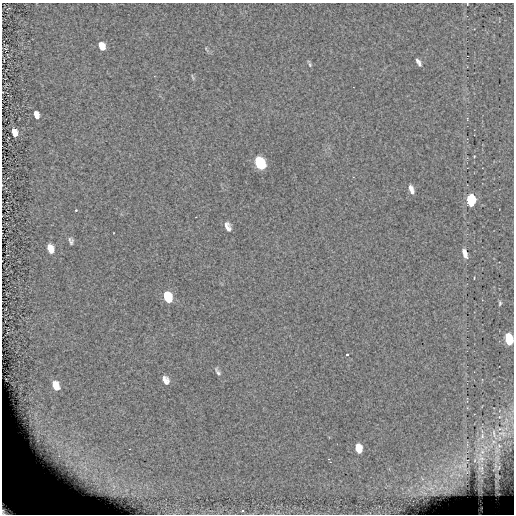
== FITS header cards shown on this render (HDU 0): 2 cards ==
NAXIS1  =                  512 / length of data axis 1
NAXIS2  =                  512 / length of data axis 2

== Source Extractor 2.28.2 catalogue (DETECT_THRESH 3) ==
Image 512 x 512 px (HDU 0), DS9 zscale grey, 1 PNG px = 1 image px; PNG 516 x 516 px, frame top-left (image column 1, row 512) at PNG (2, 3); no overlay
Background -0.0874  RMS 7.9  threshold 23.8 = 3 sigma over >= 5 px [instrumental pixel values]
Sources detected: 40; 1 with non-positive FLUX_AUTO (blend fragments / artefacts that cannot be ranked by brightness) is not listed; the other 39 listed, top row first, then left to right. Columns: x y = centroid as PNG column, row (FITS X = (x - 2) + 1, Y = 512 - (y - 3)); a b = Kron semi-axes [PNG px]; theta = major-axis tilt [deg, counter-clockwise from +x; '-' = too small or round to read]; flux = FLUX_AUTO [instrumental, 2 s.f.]
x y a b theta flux
467 4 3 2 - 320
102 46 7 5 -67 8000
206 49 10 3 -67 700
419 62 8 4 -59 2200
309 64 9 3 -66 930
193 77 9 3 -66 700
36 115 7 4 -71 3400
14 132 7 5 -71 4600
474 156 2 2 - 360
260 163 10 7 -64 30000
411 189 10 5 -70 3500
471 200 10 7 -85 21000
76 210 2 2 - 400
228 227 12 7 -68 3200
71 241 8 4 -75 1400
50 249 8 5 -69 6100
465 254 11 5 -70 3900
168 297 10 7 -67 19000
500 303 7 4 89 940
509 339 8 5 -79 41000
347 355 3 3 - 1700
218 372 13 5 -59 1800
165 380 10 6 -60 4000
56 386 8 5 -66 7200
494 434 20 6 -75 4500
502 434 16 10 -13 6500
482 436 11 6 76 3300
493 443 25 9 50 11000
359 449 8 5 -76 11000
497 450 16 11 -84 8600
481 458 22 16 -83 15000
330 462 3 3 - 300
460 466 21 8 4 8500
495 466 19 8 87 5400
481 468 23 10 -79 7500
497 476 12 6 -45 1600
431 488 10 4 30 2200
12 506 29 21 -37 110000
242 510 3 3 - 600
At the frame edge (FLAGS 8, measured only in part): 3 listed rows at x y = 467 4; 509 339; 12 506
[1 non-positive-flux detection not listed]